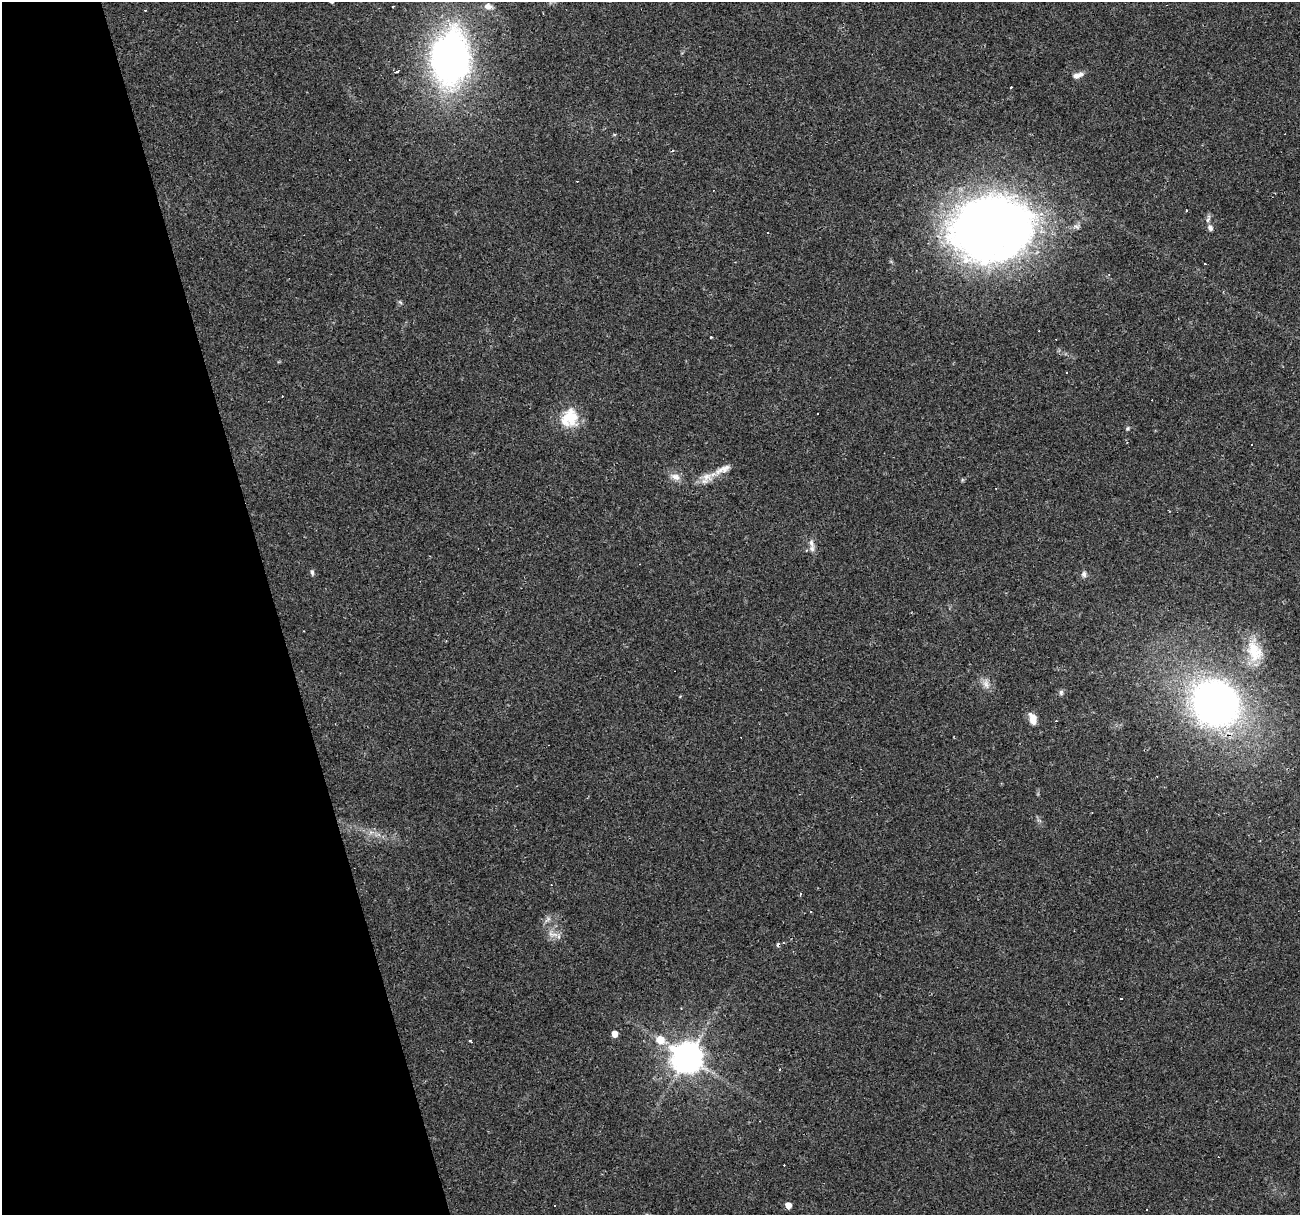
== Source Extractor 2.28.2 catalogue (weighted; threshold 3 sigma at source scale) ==
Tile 5 of 4 x 4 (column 1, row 2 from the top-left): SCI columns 1-1298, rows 2475-3687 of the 5194 x 4998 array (HDU 1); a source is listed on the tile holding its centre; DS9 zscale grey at full resolution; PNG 1302 x 1217 px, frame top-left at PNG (2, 2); no overlay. Shown black and unused: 21% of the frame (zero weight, under 2 of 3 exposures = <1% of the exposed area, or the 3 px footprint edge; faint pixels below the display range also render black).
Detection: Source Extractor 2.28.2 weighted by HDU 2 'WHT'; one run over the whole footprint, this tile lists its part. Background 0.0476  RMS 0.0041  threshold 0.0186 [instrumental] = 3 sigma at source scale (4.5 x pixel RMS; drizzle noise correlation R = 1.50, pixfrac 1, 0.0396/0.0396 arcsec/px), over >= 5 px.
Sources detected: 62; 27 cosmic-ray / hot-pixel residue — not listed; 2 inside a brighter listed object's ellipse — not listed separately; the other 33 listed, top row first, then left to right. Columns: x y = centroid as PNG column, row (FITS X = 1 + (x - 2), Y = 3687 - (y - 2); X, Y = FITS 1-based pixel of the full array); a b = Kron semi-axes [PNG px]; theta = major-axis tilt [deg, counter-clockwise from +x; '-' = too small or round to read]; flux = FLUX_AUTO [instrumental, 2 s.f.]
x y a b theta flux
488 6 11 7 -15 2.4
450 58 38 26 86 220
397 71 4 3 - 0.89
1078 75 15 7 17 2.5
1208 219 12 5 76 1.3
992 228 84 65 13 340
1210 228 8 6 -64 1.5
1109 275 3 3 - 0.69
400 302 6 4 -70 0.59
711 337 3 2 - 0.4
818 413 2 2 - 0.29
571 417 28 16 -79 11
1127 428 5 5 - 0.65
1251 444 2 2 - 0.39
723 469 28 8 24 5.2
676 477 14 8 -22 3.1
811 543 14 7 -70 2.5
312 572 8 5 -84 0.88
1084 574 9 6 -88 1.4
1254 651 35 20 -73 15
986 684 15 8 -68 2.9
1061 692 7 5 89 0.97
1215 703 42 38 -40 220
1033 718 13 8 -76 4.5
800 893 4 3 - 0.55
552 934 18 10 -17 3.7
614 1034 5 4 - 4.2
660 1040 8 7 - 8.2
470 1041 4 3 - 0.52
688 1057 9 9 - 780
779 1069 3 3 - 0.67
788 1205 5 5 - 4
554 1206 2 2 - 0.36